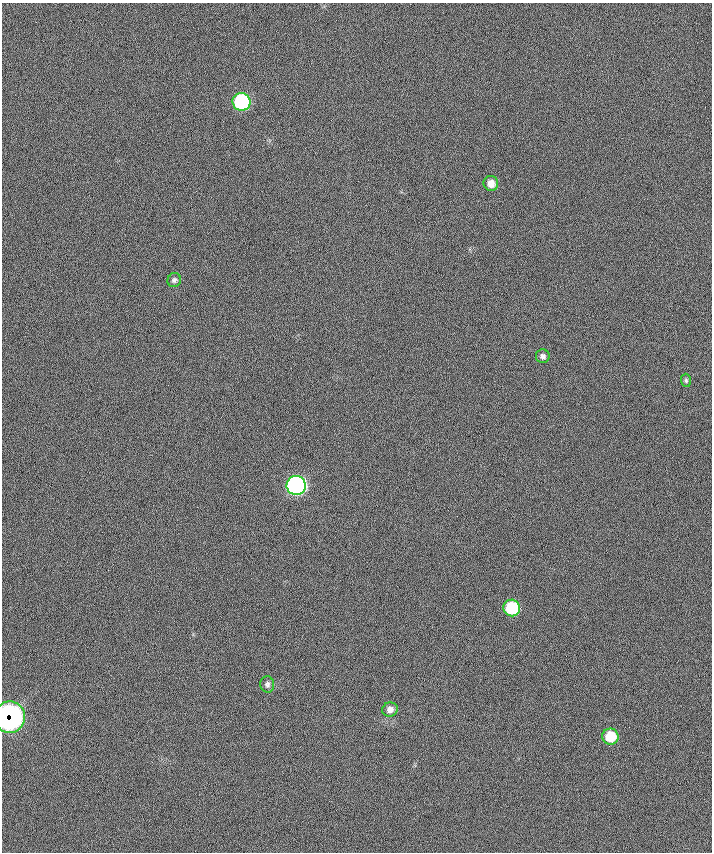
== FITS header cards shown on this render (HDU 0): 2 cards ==
NAXIS1  =                  710 /
NAXIS2  =                  850 /

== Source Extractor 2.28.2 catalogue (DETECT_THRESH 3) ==
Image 710 x 850 px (HDU 0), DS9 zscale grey, 1 PNG px = 1 image px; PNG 714 x 854 px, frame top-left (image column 1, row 850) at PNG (2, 3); each listed source drawn as its Kron ellipse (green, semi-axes under 4 px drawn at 4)
Background 0.374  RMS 19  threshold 55.8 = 3 sigma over >= 5 px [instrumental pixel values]
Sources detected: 11; all 11 listed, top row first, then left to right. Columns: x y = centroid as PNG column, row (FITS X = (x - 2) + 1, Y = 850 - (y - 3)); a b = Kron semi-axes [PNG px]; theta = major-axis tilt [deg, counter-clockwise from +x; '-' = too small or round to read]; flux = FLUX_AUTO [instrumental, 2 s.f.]
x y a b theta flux
241 102 9 9 - 160000
491 183 7 7 - 11000
174 280 7 6 - 3300
543 356 7 7 - 4000
686 380 7 5 -88 2300
296 485 9 9 - 520000
512 608 8 8 - 80000
267 684 8 7 - 3900
390 709 8 7 - 7000
10 717 16 15 - 600000
610 737 8 8 - 36000
At the frame edge (FLAGS 8, measured only in part): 1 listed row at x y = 10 717